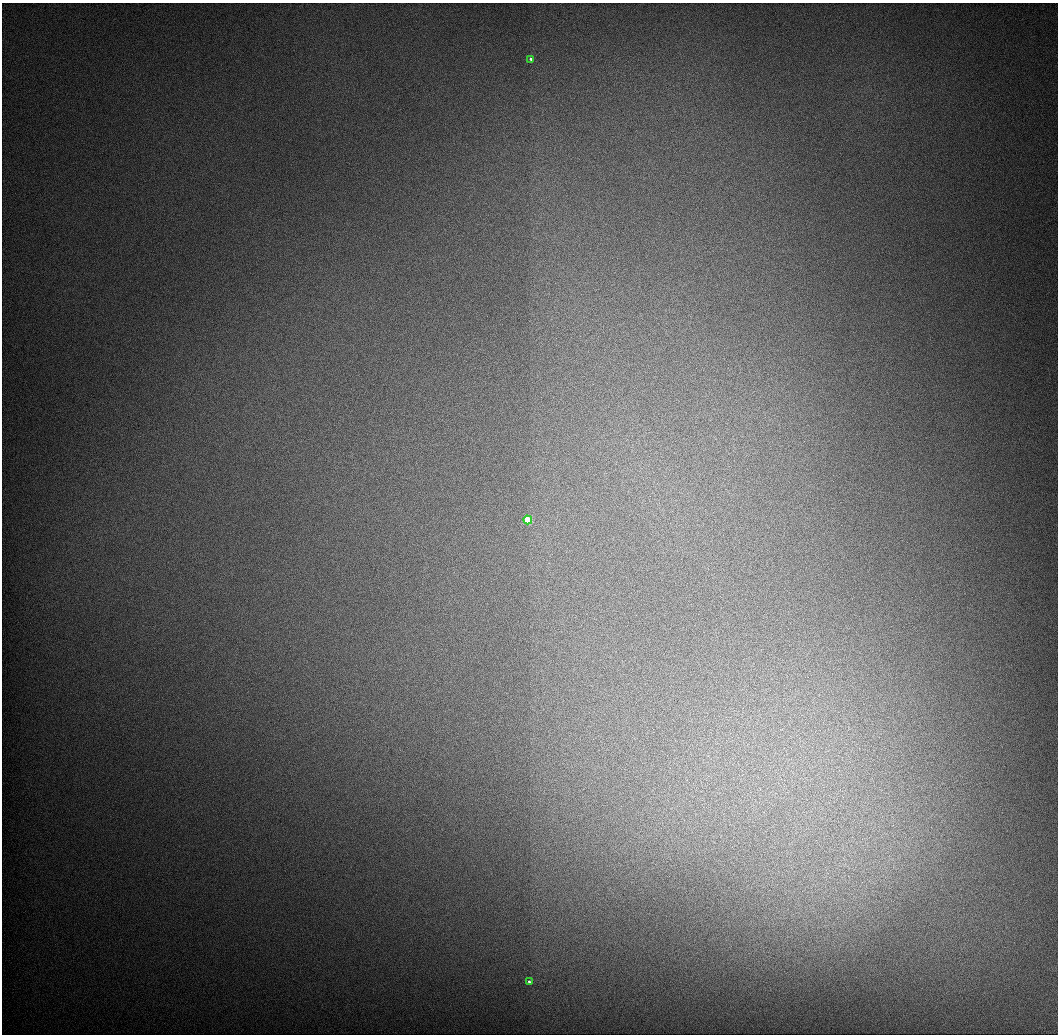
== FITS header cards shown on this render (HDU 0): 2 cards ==
NAXIS1  =                 1056 / Length of Axis 1 (Serial)
NAXIS2  =                 1032 / Length of Axis 2 (Parallel)

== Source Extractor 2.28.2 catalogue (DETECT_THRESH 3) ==
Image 1056 x 1032 px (HDU 0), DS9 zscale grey, 1 PNG px = 1 image px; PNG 1060 x 1036 px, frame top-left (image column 1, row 1032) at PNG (2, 3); each listed source drawn as its Kron ellipse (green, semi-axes under 4 px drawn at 4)
Background 533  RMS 4.8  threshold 14.4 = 3 sigma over >= 5 px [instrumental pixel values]
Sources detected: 3; all 3 listed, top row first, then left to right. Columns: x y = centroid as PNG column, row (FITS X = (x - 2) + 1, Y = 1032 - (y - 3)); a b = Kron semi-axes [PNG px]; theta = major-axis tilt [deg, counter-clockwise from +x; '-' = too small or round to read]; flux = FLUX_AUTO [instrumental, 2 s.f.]
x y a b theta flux
531 59 4 3 - 1100
528 520 4 3 - 24000
529 982 3 3 - 1200